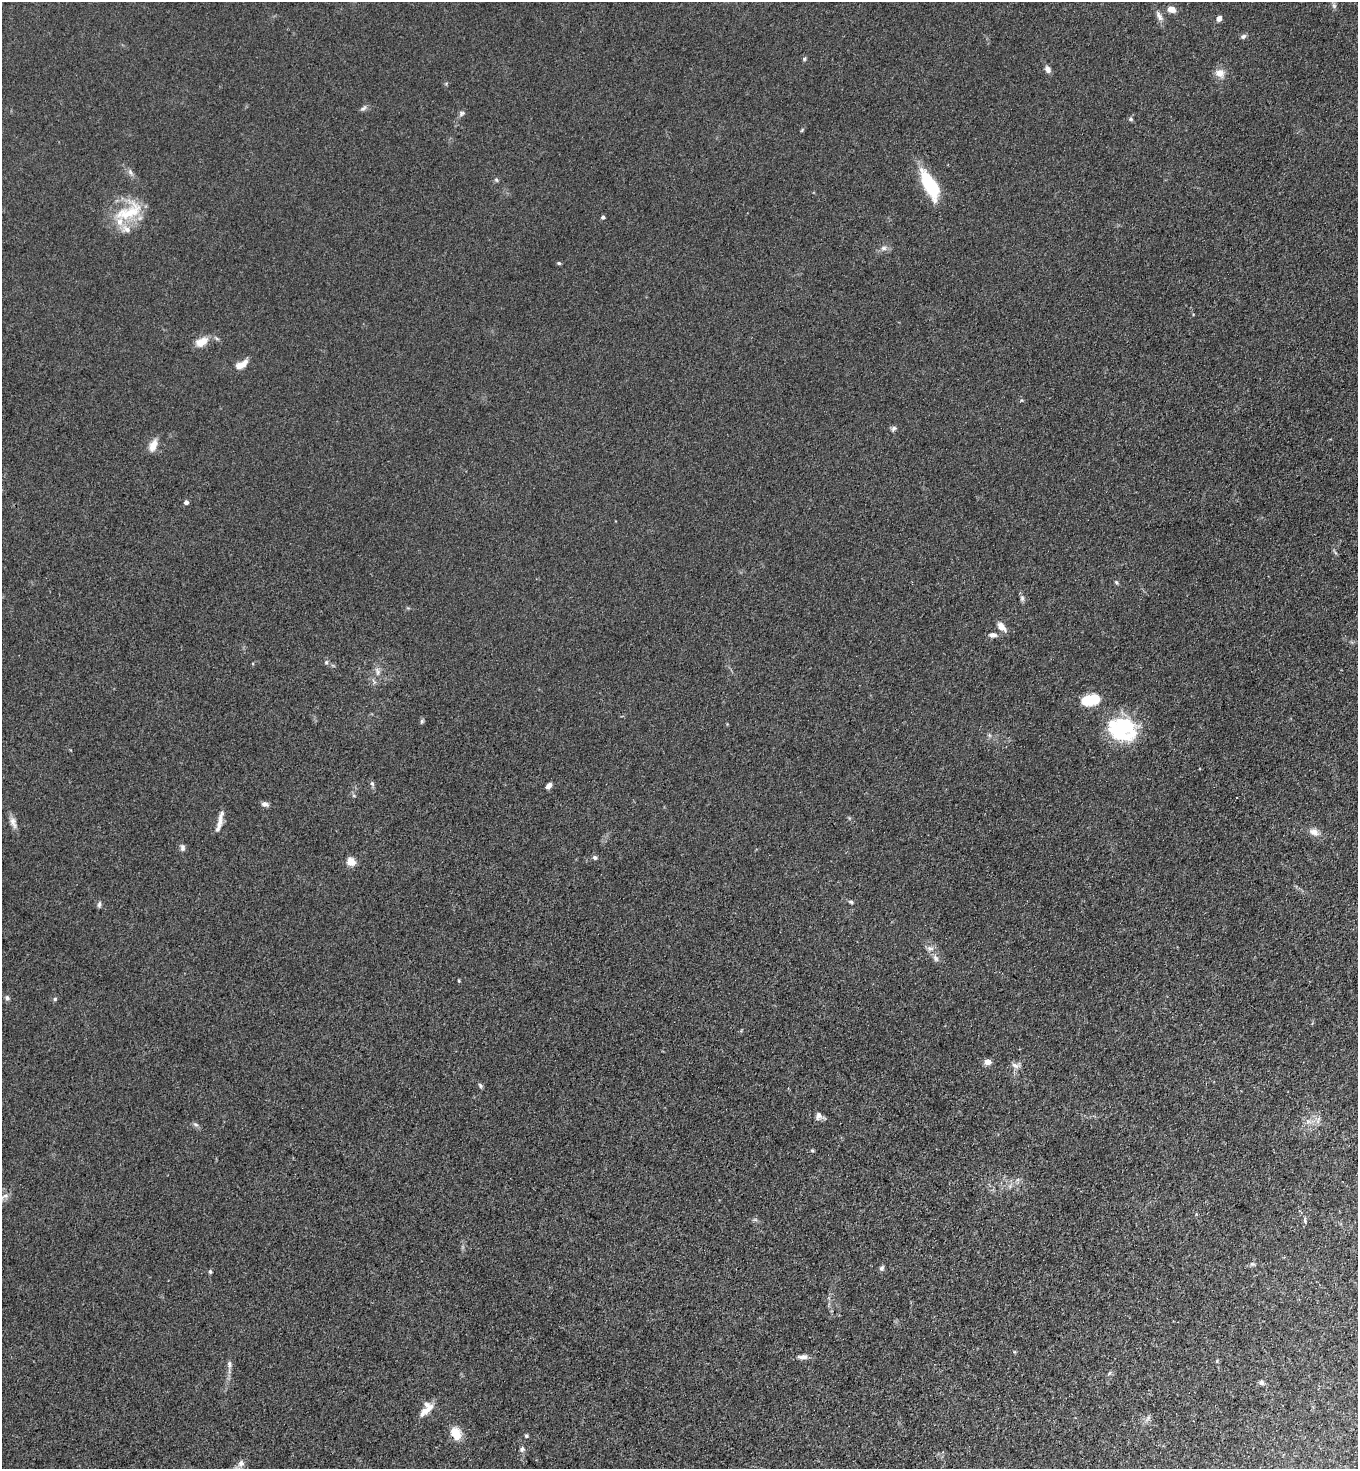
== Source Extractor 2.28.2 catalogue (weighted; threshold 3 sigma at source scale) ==
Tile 6 of 4 x 4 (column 2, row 2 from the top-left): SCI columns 1556-2911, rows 2973-4439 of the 5963 x 5945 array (HDU 1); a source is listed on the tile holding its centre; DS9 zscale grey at full resolution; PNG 1360 x 1471 px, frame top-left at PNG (2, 2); no overlay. Shown black and unused: <1% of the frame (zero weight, under 3 of 4 exposures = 5% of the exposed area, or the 3 px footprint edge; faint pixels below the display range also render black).
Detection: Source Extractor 2.28.2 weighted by HDU 2 'WHT'; one run over the whole footprint, this tile lists its part. Background 0.104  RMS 0.0074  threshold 0.0334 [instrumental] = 3 sigma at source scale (4.5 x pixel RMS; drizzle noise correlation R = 1.50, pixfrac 1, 0.05/0.05 arcsec/px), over >= 5 px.
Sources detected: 76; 2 inside a brighter object's white glare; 1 cosmic-ray / hot-pixel residue — not listed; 4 inside a brighter listed object's ellipse — not listed separately; the other 69 listed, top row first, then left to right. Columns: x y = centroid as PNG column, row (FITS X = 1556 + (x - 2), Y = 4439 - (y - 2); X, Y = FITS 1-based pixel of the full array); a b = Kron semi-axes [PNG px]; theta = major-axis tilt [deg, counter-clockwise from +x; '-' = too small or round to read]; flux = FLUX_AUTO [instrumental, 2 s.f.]
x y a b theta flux
1334 5 8 6 -70 2.1
1172 9 8 6 -17 7.3
1159 16 15 6 -63 3.9
1219 18 7 5 59 3
1243 36 7 5 33 1.7
804 59 5 5 - 1.1
1048 69 8 6 -64 3.7
1219 73 10 9 - 7.2
363 108 10 4 24 1.8
462 113 8 6 38 1.8
1131 119 6 5 - 1.3
802 130 6 4 46 0.82
130 172 10 5 -69 2.3
930 185 31 12 -62 42
129 212 44 18 24 31
603 217 4 4 - 1.7
884 248 8 6 14 2.6
559 263 5 3 - 1.2
201 342 17 10 29 8.9
241 365 14 7 27 9.1
894 428 7 6 - 1.8
153 445 17 8 65 7
186 502 4 4 - 2.5
1116 582 6 4 -60 1.1
1022 598 8 6 -90 1.9
1001 627 10 6 -50 6.4
993 635 11 6 -2 3.1
326 662 6 5 - 1.2
377 671 14 6 -75 3.6
1091 700 22 12 11 18
422 721 7 5 73 1.3
1122 728 38 20 -21 43
372 784 7 5 -67 1.6
549 786 7 5 50 3.2
354 796 6 3 -19 0.9
265 804 10 6 -9 2.4
219 822 25 5 79 5.8
13 823 18 7 -70 4.5
1314 832 11 9 -23 5.2
182 848 9 6 -89 2.3
595 858 6 6 - 1.7
351 861 5 5 - 27
851 902 7 4 -20 1.3
99 904 8 4 78 1.6
930 948 11 6 -13 3
935 958 11 6 -58 3.1
7 998 6 5 - 2
55 999 5 4 - 0.99
988 1062 7 6 - 4.7
1015 1065 12 6 -31 3.1
480 1086 7 5 -52 1.4
818 1116 10 8 75 3.5
1308 1121 7 5 0 2.4
196 1124 8 4 -9 1.5
812 1150 6 4 -19 0.83
4 1196 16 6 26 3.1
1305 1220 7 4 -84 1.4
1252 1264 7 5 10 1.4
882 1268 7 5 71 1.9
210 1271 5 4 - 1.2
803 1357 13 6 2 3.4
229 1364 10 6 -85 2.7
1261 1382 6 6 - 2.2
424 1411 16 9 47 6.7
1148 1418 8 5 46 2
456 1433 16 12 -64 11
526 1436 5 4 - 1.1
522 1449 7 6 - 1.9
241 1464 10 9 - 4.3
Overlapping masked pixels (flux is a lower limit): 1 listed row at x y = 456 1433
Isophote crosses this tile's border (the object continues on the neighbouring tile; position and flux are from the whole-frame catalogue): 1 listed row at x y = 4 1196